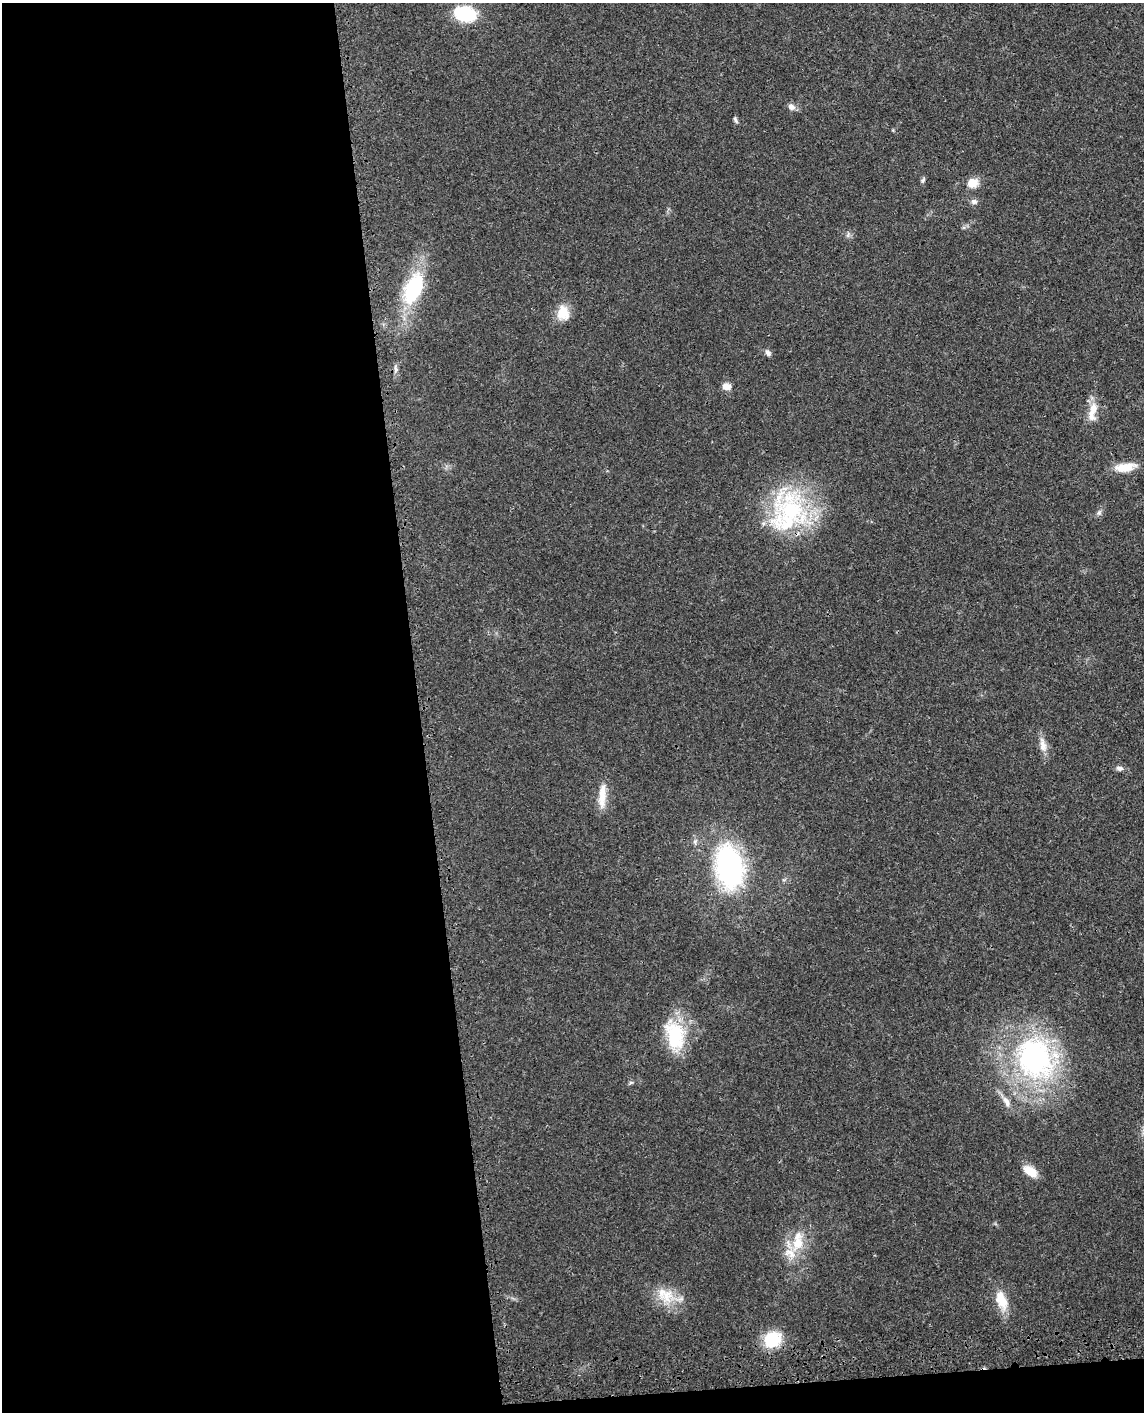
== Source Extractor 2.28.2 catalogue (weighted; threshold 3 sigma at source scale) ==
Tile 9 of 4 x 3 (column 1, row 3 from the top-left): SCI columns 84-1225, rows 208-1617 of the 4736 x 4749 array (HDU 1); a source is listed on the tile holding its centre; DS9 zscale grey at full resolution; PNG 1146 x 1414 px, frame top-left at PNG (2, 3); no overlay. Shown black and unused: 38% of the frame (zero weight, under 3 of 4 exposures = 8% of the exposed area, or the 3 px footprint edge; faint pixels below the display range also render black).
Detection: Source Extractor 2.28.2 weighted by HDU 2 'WHT'; one run over the whole footprint, this tile lists its part. Background 0.0214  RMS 0.0035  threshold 0.0155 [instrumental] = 3 sigma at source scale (4.5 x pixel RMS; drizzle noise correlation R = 1.50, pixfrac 1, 0.05/0.05 arcsec/px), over >= 5 px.
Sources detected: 31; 3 inside a brighter listed object's ellipse — not listed separately; the other 28 listed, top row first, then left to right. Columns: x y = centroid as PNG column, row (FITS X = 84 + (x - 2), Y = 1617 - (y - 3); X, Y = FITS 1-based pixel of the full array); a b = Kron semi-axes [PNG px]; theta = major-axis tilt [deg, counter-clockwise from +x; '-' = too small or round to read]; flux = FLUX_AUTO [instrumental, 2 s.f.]
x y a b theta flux
464 14 22 14 -12 19
791 107 8 7 - 1.8
735 119 10 4 -65 0.77
923 180 8 5 61 0.68
972 183 13 11 14 3.9
974 201 9 7 -15 1.1
414 288 36 18 67 28
563 313 18 14 -80 6
768 353 7 6 - 1.3
396 368 12 5 90 1.1
726 386 12 9 -7 2
1093 408 13 10 89 3.8
1125 467 28 10 9 5.9
791 510 54 48 -40 43
1099 513 7 6 - 0.9
1043 745 21 9 -81 3.1
1119 768 9 6 -6 1.2
602 796 35 8 86 5.4
730 867 41 24 -81 67
675 1036 39 24 -75 18
1034 1059 49 40 -66 76
631 1082 6 4 1 0.52
1006 1101 16 7 -61 2.4
1030 1171 17 10 -34 5.2
797 1243 23 15 72 8.9
666 1296 22 16 51 7.7
1001 1300 27 13 -68 6.9
772 1340 21 17 34 11